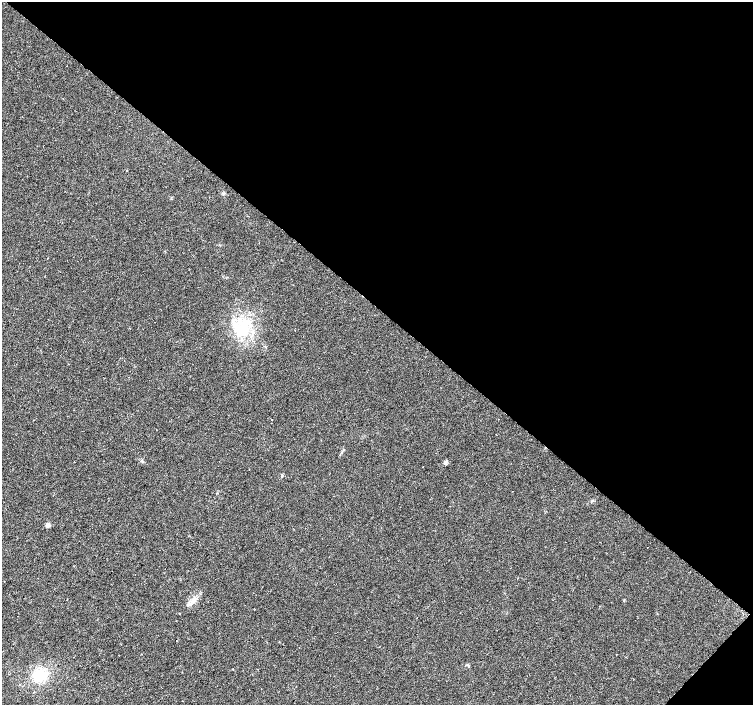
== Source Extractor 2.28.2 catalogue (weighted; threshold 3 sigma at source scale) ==
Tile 8 of 4 x 4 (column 4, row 2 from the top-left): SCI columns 4512-6013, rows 3048-4453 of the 6013 x 6028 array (HDU 1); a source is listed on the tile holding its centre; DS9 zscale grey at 2 x 2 block average (1 PNG px = mean of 2 x 2 image px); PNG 755 x 707 px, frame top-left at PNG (2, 2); no overlay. Shown black and unused: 44% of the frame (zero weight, under 2 of 3 exposures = <1% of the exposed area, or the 3 px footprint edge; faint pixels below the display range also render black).
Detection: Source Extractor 2.28.2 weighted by HDU 2 'WHT'; one run over the whole footprint, this tile lists its part. Background 0.0219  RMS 0.0061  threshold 0.0273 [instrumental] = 3 sigma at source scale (4.5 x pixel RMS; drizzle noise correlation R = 1.50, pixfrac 1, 0.0396/0.0396 arcsec/px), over >= 5 px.
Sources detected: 8; all 8 listed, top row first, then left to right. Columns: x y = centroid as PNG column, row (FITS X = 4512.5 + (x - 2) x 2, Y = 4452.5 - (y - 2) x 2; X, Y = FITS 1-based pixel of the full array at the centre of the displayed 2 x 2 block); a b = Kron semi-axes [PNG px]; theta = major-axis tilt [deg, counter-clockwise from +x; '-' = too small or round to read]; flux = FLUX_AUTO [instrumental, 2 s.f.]
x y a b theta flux
244 326 10 8 -88 21
272 419 2 2 - 1.8
445 462 5 4 - 3.4
48 525 5 4 - 3.8
194 600 11 5 54 8.1
180 614 2 2 - 0.47
233 669 2 2 - 4.3
40 675 12 11 - 36